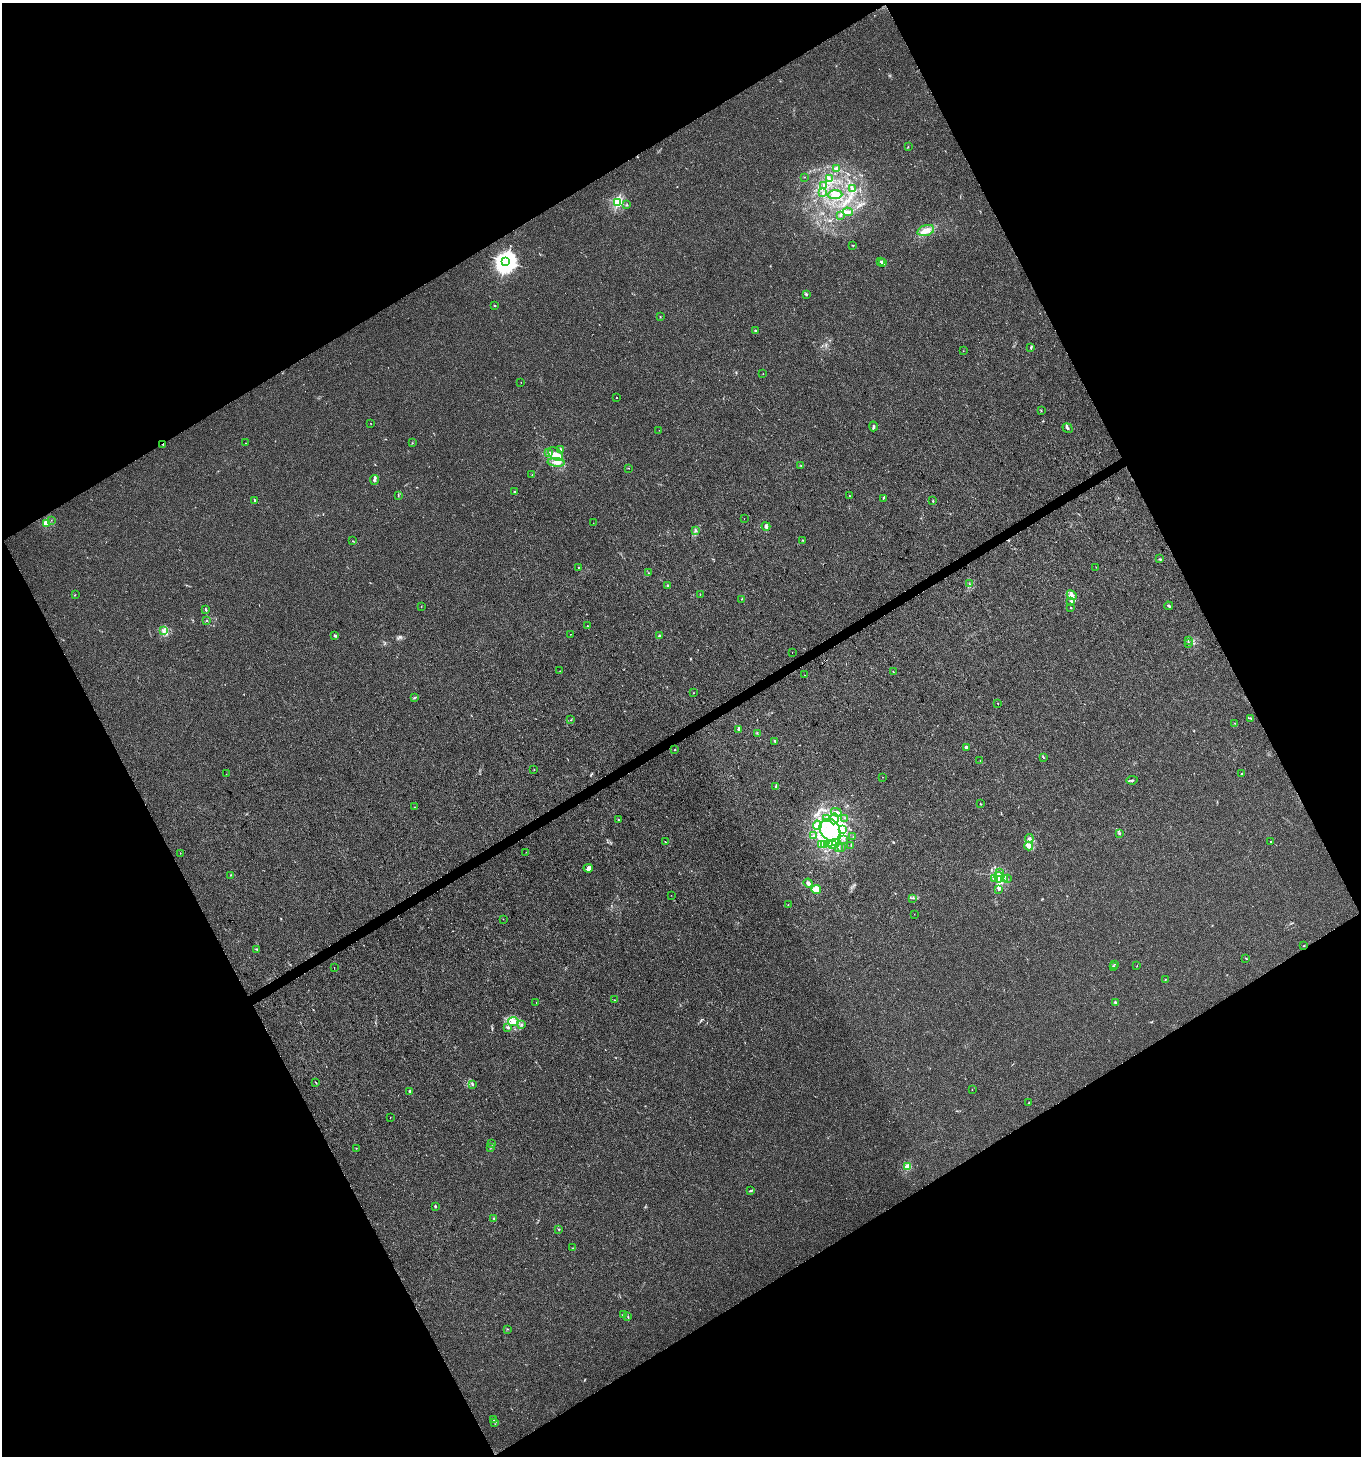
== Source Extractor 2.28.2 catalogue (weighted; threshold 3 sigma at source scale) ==
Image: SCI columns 108-5543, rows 4-5819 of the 5713 x 5819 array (HDU 1 of 3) = the unmasked area's bounding box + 8 px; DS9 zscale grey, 4 x 4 block average (1 PNG px = mean of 4 x 4 image px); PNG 1363 x 1458 px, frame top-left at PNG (2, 3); each listed source drawn as its Kron ellipse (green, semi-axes under 4 px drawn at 4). Shown black and unused: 47% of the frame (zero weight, under 3 of 4 exposures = <1% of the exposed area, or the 3 px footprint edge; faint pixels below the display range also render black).
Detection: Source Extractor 2.28.2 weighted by HDU 2 'WHT'. Background 0.00761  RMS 0.0026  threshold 0.0117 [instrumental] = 3 sigma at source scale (4.5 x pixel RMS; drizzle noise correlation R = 1.50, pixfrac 1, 0.0396/0.0396 arcsec/px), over >= 5 px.
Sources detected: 206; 1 too faint to see at this stretch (4 x 4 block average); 6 inside a brighter object's white glare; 2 cosmic-ray / hot-pixel residue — neither listed nor drawn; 8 coinciding with a brighter row at this scale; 10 inside a brighter listed object's ellipse — not listed separately; the other 179 listed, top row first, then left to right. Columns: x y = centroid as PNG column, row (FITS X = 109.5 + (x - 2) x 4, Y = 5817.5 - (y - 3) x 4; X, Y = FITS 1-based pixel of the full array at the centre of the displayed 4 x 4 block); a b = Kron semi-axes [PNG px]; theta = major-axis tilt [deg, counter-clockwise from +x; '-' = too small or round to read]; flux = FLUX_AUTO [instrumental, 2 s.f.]
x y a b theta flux
908 147 2 2 - 0.59
836 168 3 2 - 2
805 177 2 2 - 0.39
829 179 2 2 - 1.3
823 185 2 2 - 0.94
853 189 2 2 - 0.65
823 193 2 2 - 1.2
835 195 7 4 4 14
617 202 2 2 - 200
627 205 2 2 - 0.68
848 212 5 3 - 3.8
841 215 2 2 - 0.71
926 230 8 5 18 12
852 245 2 2 - 0.64
506 261 4 3 - 1100
880 261 4 2 - 2
882 262 3 2 - 5
806 294 3 2 - 1.5
495 305 2 2 - 1.2
660 316 2 2 - 1
755 331 2 2 - 1.2
1031 347 3 2 - 1.8
963 351 2 2 - 0.31
763 374 2 2 - 0.38
521 382 2 2 - 0.34
617 397 2 2 - 1.3
1041 411 2 2 - 0.65
370 423 2 2 - 0.35
873 426 5 2 - 2.1
1068 428 5 2 - 2.1
659 430 2 2 - 0.42
245 443 2 2 - 0.3
412 443 2 2 - 0.6
163 444 2 2 - 1.3
560 450 3 2 - 1.3
548 452 3 3 - 2.2
556 454 8 5 -39 11
556 462 8 4 -5 8.4
801 466 2 2 - 0.53
629 468 2 2 - 0.5
532 475 2 2 - 0.42
374 480 5 3 - 3.1
514 492 2 2 - 3.9
398 496 2 2 - 0.5
849 496 2 2 - 0.78
883 498 2 2 - 0.91
254 500 2 2 - 1.2
933 501 2 2 - 0.83
744 519 2 2 - 0.23
51 520 2 2 - 0.29
47 523 2 2 - 82
593 523 2 2 - 0.28
766 526 4 2 - 2
696 530 3 2 - 1.6
802 540 2 2 - 0.74
353 541 2 2 - 0.55
1160 559 4 2 - 1.1
1096 567 2 2 - 0.34
578 568 2 2 - 0.69
648 573 2 2 - 0.64
970 584 2 2 - 0.49
667 585 2 2 - 0.63
700 594 2 2 - 0.76
75 595 2 2 - 0.4
1072 595 5 3 - 5.5
742 599 3 2 - 0.73
1071 601 2 2 - 0.93
421 606 2 2 - 0.52
1168 606 4 2 - 2
1071 608 2 2 - 0.94
206 609 3 2 - 1.8
206 621 2 2 - 0.67
587 626 2 2 - 0.68
163 631 2 2 - 0.69
570 634 2 2 - 0.48
335 635 3 3 - 2
659 636 3 2 - 1.5
1188 640 2 2 - 0.5
1188 643 2 2 - 0.58
792 653 2 2 - 0.91
560 671 2 2 - 0.34
893 672 2 2 - 0.33
805 675 2 2 - 1.1
694 693 2 2 - 0.5
414 698 3 2 - 1.4
997 703 2 2 - 0.49
1251 718 3 2 - 1.3
571 720 2 2 - 0.6
1235 723 2 2 - 0.41
739 729 3 2 - 1.6
757 733 2 2 - 0.63
775 741 3 2 - 2.5
966 747 3 3 - 4.2
675 750 2 2 - 0.61
1043 757 3 2 - 1.4
980 761 2 2 - 0.39
534 769 2 2 - 0.63
226 774 2 2 - 0.21
1242 774 2 2 - 2
882 777 2 2 - 0.34
1132 780 5 2 - 2.1
776 786 4 2 - 1.5
980 804 2 2 - 0.91
414 807 2 2 - 0.43
836 812 5 3 - 3.6
826 818 4 2 - 2.9
845 818 2 2 - 0.46
834 819 5 3 - 4.8
618 820 2 2 - 1.3
817 825 4 3 - 4.1
842 829 3 2 - 2.7
830 830 11 9 -54 39
1119 834 3 2 - 1.4
814 836 2 2 - 0.69
853 836 2 2 - 0.44
1029 838 4 3 - 2.9
844 839 2 2 - 0.74
665 841 2 2 - 0.61
1270 842 2 2 - 0.58
829 843 4 3 - 4.8
836 843 4 3 - 2.9
821 844 4 3 - 3.3
825 844 3 2 - 1.4
833 845 4 3 - 2.9
851 845 2 2 - 0.47
1029 846 4 3 - 8.3
838 847 3 2 - 1.4
842 848 2 2 - 0.43
526 852 2 2 - 0.42
180 853 2 2 - 0.43
588 868 5 3 - 4.5
999 872 2 2 - 0.57
231 875 2 2 - 0.62
999 877 5 3 - 5.6
994 878 4 2 - 2
1004 878 2 2 - 1.2
1007 879 2 2 - 0.47
808 883 4 3 - 4.6
999 889 2 2 - 2.2
816 890 5 4 - 26
671 895 2 2 - 0.31
913 898 2 2 - 0.52
788 905 2 2 - 0.45
914 914 2 2 - 0.34
503 919 2 2 - 1
1304 946 2 2 - 0.91
257 949 2 2 - 1.2
1246 958 3 2 - 0.9
1114 964 2 2 - 0.37
1137 966 2 2 - 0.48
1114 967 2 2 - 0.37
334 968 2 2 - 2.2
1165 980 2 2 - 0.71
615 1000 2 2 - 0.69
536 1002 2 2 - 0.34
1115 1002 4 2 - 1.5
513 1022 5 4 - 7.2
521 1024 2 2 - 1.2
508 1027 4 2 - 2.7
316 1082 2 2 - 0.78
473 1084 4 2 - 1.6
972 1089 2 2 - 0.43
409 1092 4 2 - 1.8
1029 1103 2 2 - 0.77
390 1118 2 2 - 0.39
492 1144 2 2 - 0.68
491 1147 2 2 - 0.62
356 1148 2 2 - 0.51
908 1167 2 2 - 86
750 1191 3 2 - 1.2
435 1206 2 2 - 2.1
493 1218 2 2 - 0.97
559 1229 2 2 - 1.1
572 1248 2 2 - 0.58
623 1315 3 2 - 0.8
628 1317 3 2 - 0.91
508 1329 2 2 - 0.4
494 1420 2 2 - 0.65
494 1422 2 2 - 0.72
Overlapping masked pixels (flux is a lower limit): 1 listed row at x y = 163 444
Diffuse or blended objects may show on this block-average render without a row.